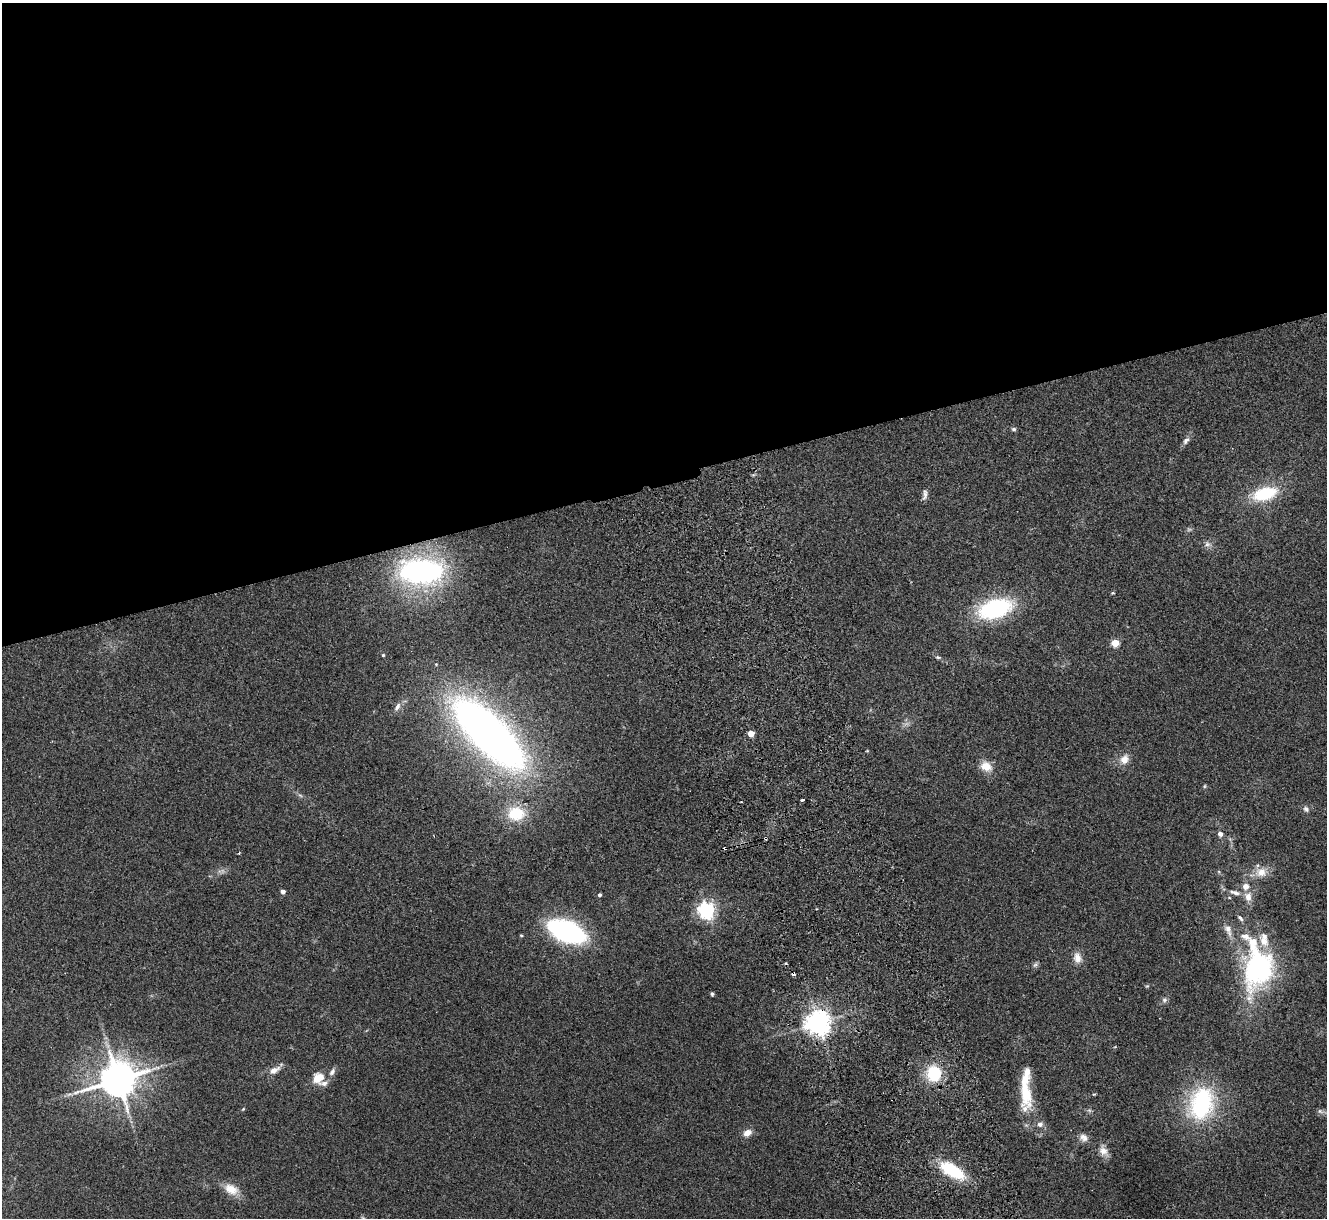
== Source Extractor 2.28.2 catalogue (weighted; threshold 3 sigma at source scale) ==
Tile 2 of 4 x 4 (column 2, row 1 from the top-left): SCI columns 1381-2705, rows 3815-5030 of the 5411 x 5322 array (HDU 1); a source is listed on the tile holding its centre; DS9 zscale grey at full resolution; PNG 1329 x 1220 px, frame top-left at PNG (2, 3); no overlay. Shown black and unused: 39% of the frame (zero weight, under 2 of 3 exposures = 3% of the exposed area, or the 3 px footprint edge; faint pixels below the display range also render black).
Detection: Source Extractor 2.28.2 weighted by HDU 2 'WHT'; one run over the whole footprint, this tile lists its part. Background 0.072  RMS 0.0085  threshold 0.0381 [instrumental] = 3 sigma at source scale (4.5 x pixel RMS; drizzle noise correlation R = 1.50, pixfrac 1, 0.05/0.05 arcsec/px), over >= 5 px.
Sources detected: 72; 5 too faint to see at this stretch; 4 cosmic-ray / hot-pixel residue — not listed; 8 inside a brighter listed object's ellipse — not listed separately; the other 55 listed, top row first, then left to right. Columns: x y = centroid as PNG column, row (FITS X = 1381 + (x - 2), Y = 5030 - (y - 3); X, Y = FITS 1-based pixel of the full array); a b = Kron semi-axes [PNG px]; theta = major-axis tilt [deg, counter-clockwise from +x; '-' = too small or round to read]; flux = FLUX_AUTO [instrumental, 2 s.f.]
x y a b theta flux
1014 429 5 5 - 1.6
1186 440 11 6 51 3.3
925 494 15 6 84 3.2
1265 494 26 13 15 43
1207 544 8 8 - 3.2
421 571 43 24 -1 160
1113 593 5 4 - 0.82
995 609 37 19 16 86
1115 643 5 4 - 26
383 655 3 3 - 1
938 657 7 4 -9 1.3
397 707 12 6 59 3.7
489 734 64 24 -45 680
751 734 4 4 - 13
1124 759 13 11 58 7.7
986 766 14 12 -29 10
1204 786 6 4 88 0.96
802 800 4 2 - 1.5
741 802 2 2 - 0.72
1306 809 9 7 -39 2.7
516 814 24 19 -3 27
1220 834 7 6 - 2.8
1261 872 17 13 3 10
283 891 4 4 - 3.8
1235 892 16 6 -14 4.9
600 895 4 3 - 2
1248 897 12 9 -77 6.7
706 910 6 6 - 340
1240 918 10 4 -50 2.1
1228 930 18 9 -70 6.5
567 931 27 14 -21 190
521 935 4 3 - 0.86
1077 958 15 10 -80 6.9
1035 965 8 5 41 1.8
1259 968 53 34 73 120
1147 986 5 5 - 0.9
712 994 4 3 - 1.8
1164 1000 7 6 - 2.2
818 1023 7 7 - 920
274 1070 16 8 28 6.5
332 1072 11 6 52 3.2
934 1074 14 13 - 37
318 1078 13 10 43 14
118 1079 11 10 - 2500
1025 1093 36 15 -81 30
1094 1094 5 3 - 0.74
1201 1103 37 26 77 93
243 1109 5 3 - 0.79
1320 1111 9 5 -30 2.3
1040 1124 8 7 - 3.4
747 1133 10 8 32 6.2
1083 1138 12 10 -30 4.8
1103 1151 13 11 -47 6.5
952 1170 27 11 -31 48
231 1189 20 12 -28 12
Overlapping masked pixels (flux is a lower limit): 1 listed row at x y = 818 1023